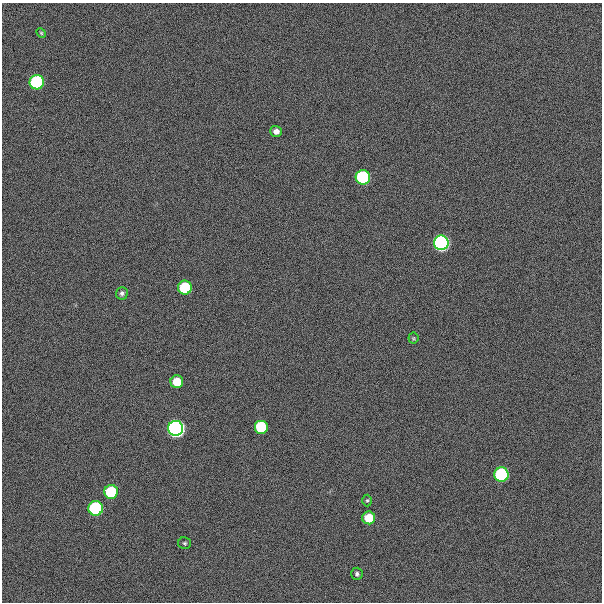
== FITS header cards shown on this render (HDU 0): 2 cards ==
NAXIS1  =                  600
NAXIS2  =                  600

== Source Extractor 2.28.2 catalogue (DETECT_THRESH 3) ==
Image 600 x 600 px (HDU 0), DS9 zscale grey, 1 PNG px = 1 image px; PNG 604 x 604 px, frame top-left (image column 1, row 600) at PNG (2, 3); each listed source drawn as its Kron ellipse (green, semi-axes under 4 px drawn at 4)
Background 300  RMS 19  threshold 57.9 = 3 sigma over >= 5 px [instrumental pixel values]
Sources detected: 18; all 18 listed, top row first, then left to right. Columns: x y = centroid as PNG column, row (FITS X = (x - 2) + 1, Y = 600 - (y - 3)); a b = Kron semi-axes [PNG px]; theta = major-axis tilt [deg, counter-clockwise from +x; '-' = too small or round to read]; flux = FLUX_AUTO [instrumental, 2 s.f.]
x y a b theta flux
41 33 5 4 - 1.6e+03
37 82 7 7 - 2.2e+05
276 131 6 5 - 6.5e+03
363 177 7 7 - 2.2e+05
441 243 7 7 - 6.6e+05
185 287 7 7 - 9.3e+04
122 293 6 6 - 3.5e+03
413 338 5 5 - 1.7e+03
177 382 6 6 - 3.1e+04
261 427 7 7 - 7.8e+04
176 428 7 7 - 1.1e+06
501 475 7 7 - 2.2e+05
111 492 7 7 - 1.0e+05
367 500 6 4 88 1.9e+03
96 508 7 7 - 2.3e+05
369 518 6 6 - 3.2e+04
185 543 6 6 - 2.2e+03
357 574 6 5 - 2.9e+03